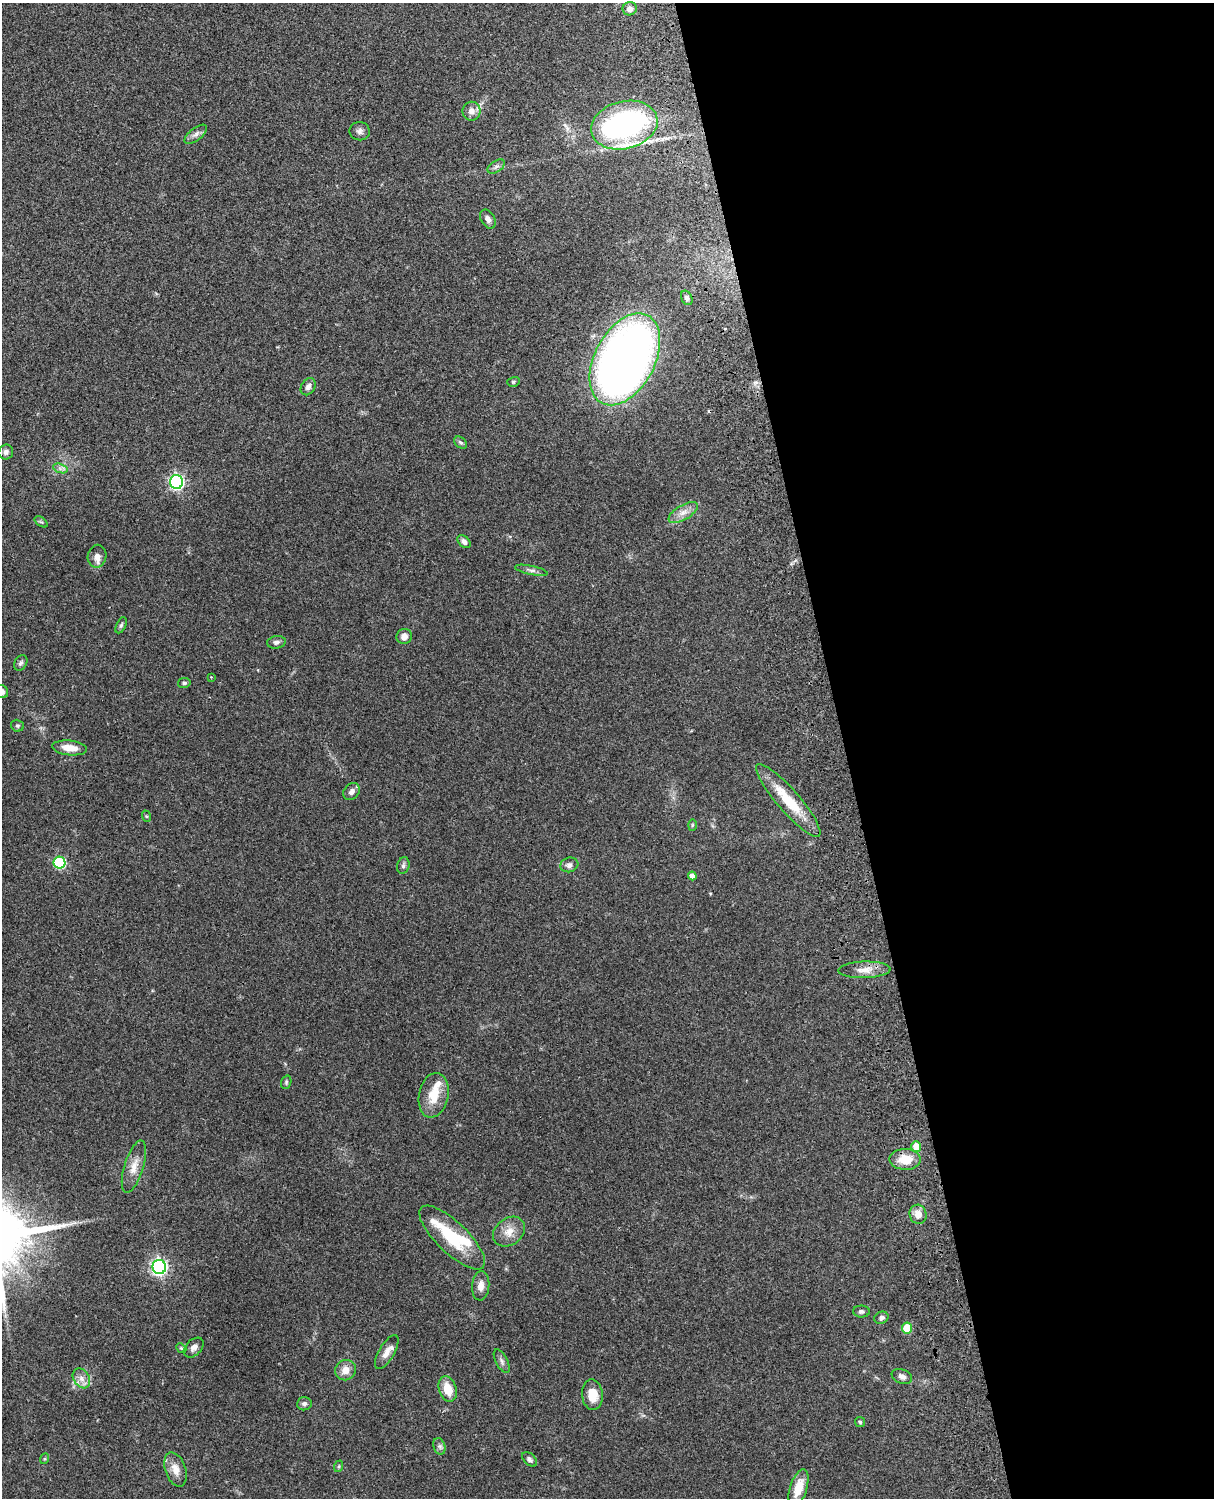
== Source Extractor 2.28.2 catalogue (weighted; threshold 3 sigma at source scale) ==
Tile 8 of 4 x 3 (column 4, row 2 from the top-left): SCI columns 3755-4966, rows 1660-3155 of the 5087 x 4928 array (HDU 1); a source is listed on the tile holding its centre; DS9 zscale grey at full resolution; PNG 1216 x 1500 px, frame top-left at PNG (2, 3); each listed source drawn as its Kron ellipse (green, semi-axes under 4 px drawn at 4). Shown black and unused: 31% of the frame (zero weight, under 3 of 4 exposures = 6% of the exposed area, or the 3 px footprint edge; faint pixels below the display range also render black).
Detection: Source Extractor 2.28.2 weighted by HDU 2 'WHT'; one run over the whole footprint, this tile lists its part. Background 0.104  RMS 0.0065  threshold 0.0291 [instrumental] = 3 sigma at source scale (4.5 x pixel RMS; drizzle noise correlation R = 1.50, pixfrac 1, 0.05/0.05 arcsec/px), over >= 5 px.
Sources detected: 74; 2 cosmic-ray / hot-pixel residue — neither listed nor drawn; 4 inside a brighter listed object's ellipse — not listed separately; the other 68 listed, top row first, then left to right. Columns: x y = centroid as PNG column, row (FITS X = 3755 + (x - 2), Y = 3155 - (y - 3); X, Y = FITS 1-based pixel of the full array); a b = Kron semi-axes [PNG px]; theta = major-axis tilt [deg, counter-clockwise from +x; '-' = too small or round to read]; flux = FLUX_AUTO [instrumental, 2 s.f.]
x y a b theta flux
630 9 7 6 - 3.3
471 111 9 9 - 4.5
624 125 34 23 13 170
360 131 10 9 - 2.5
196 134 13 6 37 2.7
496 166 10 5 33 1.8
488 219 10 7 -61 2.9
687 298 7 5 -65 1.6
625 359 49 30 62 470
513 382 6 5 - 0.96
308 387 9 6 58 2.6
460 443 7 5 -38 1.3
6 452 7 7 - 2.1
60 468 7 4 -19 1.9
177 482 7 6 - 140
683 512 16 7 30 5.2
41 522 7 4 -35 1
464 542 7 5 -39 2.5
97 556 11 9 80 3.6
531 570 16 4 -12 2.4
121 625 8 4 65 1.3
404 636 8 7 - 3.8
276 642 9 6 10 2
21 663 8 6 59 1.7
211 677 3 3 - 0.46
184 683 6 5 - 1.2
2 691 7 6 - 2.7
17 726 6 6 - 1.1
70 748 17 7 -6 8.3
351 792 9 7 49 2.6
788 800 47 11 -49 24
146 816 6 4 -71 0.75
692 825 6 4 88 0.75
59 863 6 6 - 56
569 865 9 7 16 2.6
403 866 8 6 74 1.7
692 876 4 4 - 3.7
864 970 26 8 2 6.9
286 1082 7 5 71 1
434 1095 22 14 79 14
916 1146 5 5 - 8.6
905 1159 15 10 -1 12
134 1167 27 9 73 8.2
918 1214 10 8 -77 5.9
509 1232 17 13 37 7.6
452 1237 43 15 -44 32
159 1267 7 7 - 180
481 1286 15 8 85 4.8
861 1311 8 6 -1 1.8
881 1318 7 6 - 2.2
907 1328 5 5 - 20
181 1348 6 4 -43 0.85
194 1348 12 7 44 2.9
387 1352 19 7 60 5.1
502 1361 13 6 -63 2.3
345 1370 10 10 - 6
902 1376 10 7 -22 3
81 1378 11 8 -58 4.1
448 1389 13 8 -72 11
592 1395 15 10 -86 10
304 1404 7 6 - 1.9
860 1422 5 5 - 0.98
439 1446 8 5 -73 1.8
44 1459 5 3 - 0.66
529 1459 9 5 -45 1.7
339 1466 6 4 71 0.79
175 1469 18 10 -71 7
798 1488 19 8 72 11
Overlapping masked pixels (flux is a lower limit): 1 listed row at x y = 624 125
Isophote crosses this tile's border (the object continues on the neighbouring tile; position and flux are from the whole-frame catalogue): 1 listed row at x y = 2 691